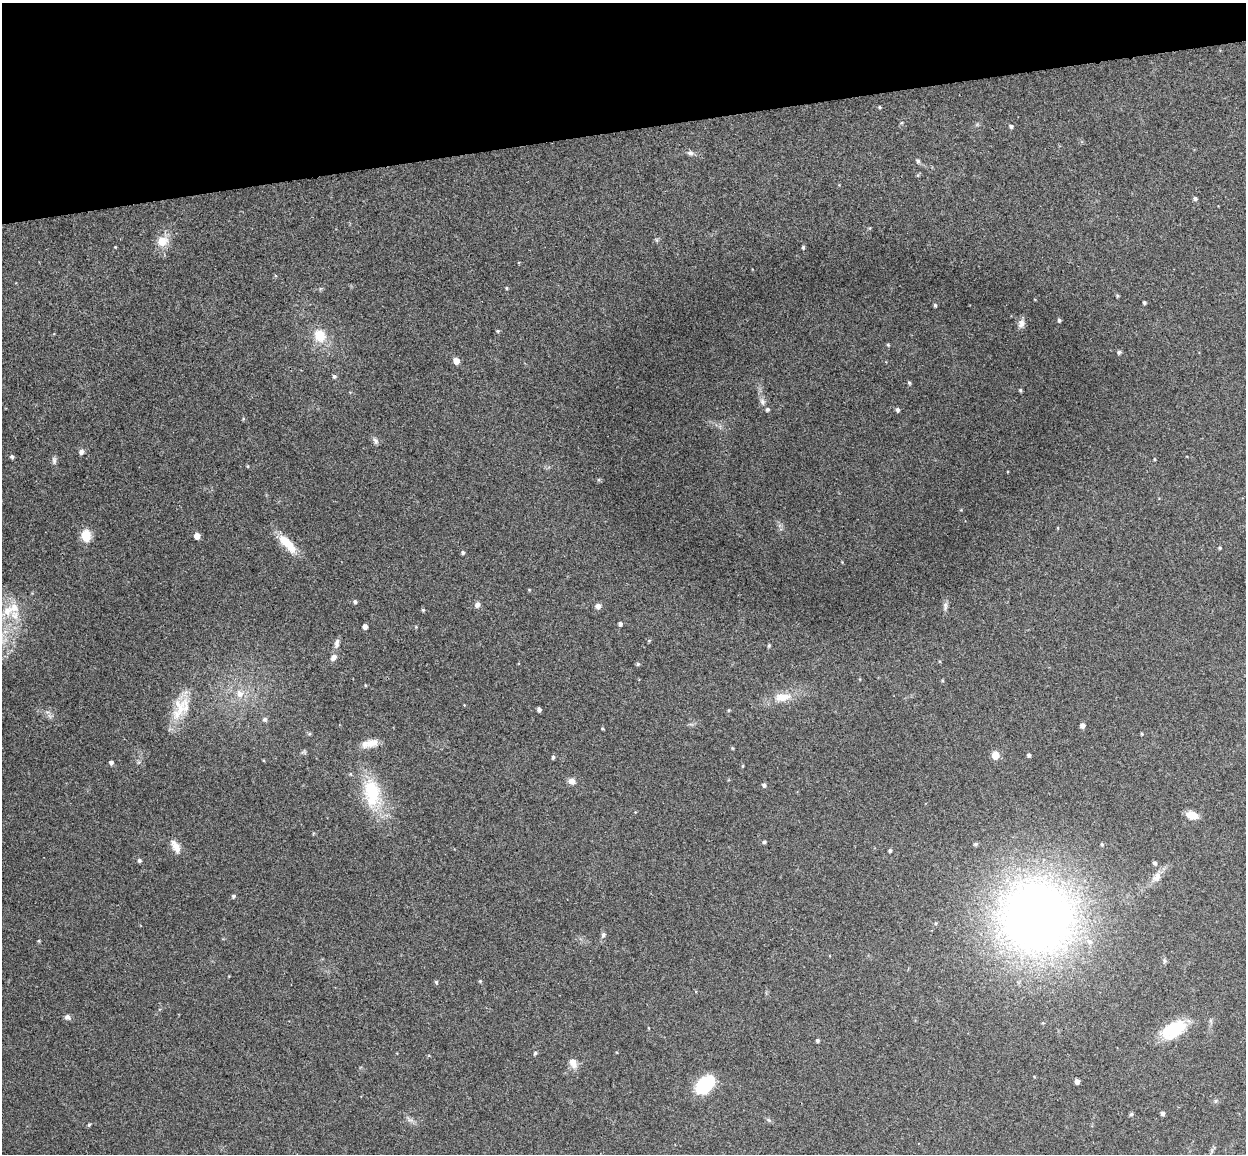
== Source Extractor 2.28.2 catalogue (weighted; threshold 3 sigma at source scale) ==
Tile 3 of 4 x 4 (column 3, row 1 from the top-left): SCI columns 2543-3786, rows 3607-4758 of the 5086 x 5028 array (HDU 1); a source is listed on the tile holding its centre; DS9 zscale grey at full resolution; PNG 1248 x 1156 px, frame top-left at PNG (2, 3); no overlay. Shown black and unused: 11% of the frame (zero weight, under 3 of 4 exposures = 5% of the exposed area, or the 3 px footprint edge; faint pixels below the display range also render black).
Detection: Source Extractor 2.28.2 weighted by HDU 2 'WHT'; one run over the whole footprint, this tile lists its part. Background 0.0743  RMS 0.0078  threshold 0.035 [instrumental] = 3 sigma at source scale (4.5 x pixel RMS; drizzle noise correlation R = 1.50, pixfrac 1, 0.05/0.05 arcsec/px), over >= 5 px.
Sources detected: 110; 1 inside a brighter object's white glare — not listed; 8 inside a brighter listed object's ellipse — not listed separately; the other 101 listed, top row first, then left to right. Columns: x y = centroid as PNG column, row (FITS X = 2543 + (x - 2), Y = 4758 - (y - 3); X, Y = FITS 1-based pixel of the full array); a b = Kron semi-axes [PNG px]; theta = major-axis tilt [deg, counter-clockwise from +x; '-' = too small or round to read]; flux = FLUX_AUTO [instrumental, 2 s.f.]
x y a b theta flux
880 107 4 3 - 1
1011 126 5 5 - 1.6
690 153 9 6 -6 2.3
918 161 7 5 -70 1.8
1195 198 5 4 - 1.9
657 240 6 4 -71 1
162 241 14 12 28 11
115 247 3 3 - 0.58
803 247 4 3 - 1.3
507 288 4 3 - 0.97
1117 296 5 4 - 0.91
1144 303 3 3 - 1.3
935 305 4 4 - 1.3
1059 320 4 4 - 1.5
1021 323 13 8 71 4.2
498 331 5 4 - 0.94
320 335 17 14 -64 16
888 345 5 4 - 0.93
1119 352 5 5 - 1.6
456 361 5 5 - 7.3
334 376 5 5 - 1.6
909 383 5 4 - 1.2
1020 390 5 4 - 0.95
762 402 10 7 -66 3.4
897 410 5 4 - 2.1
243 419 5 4 - 0.83
376 441 9 6 -68 2.3
81 452 5 5 - 3.4
12 457 4 4 - 1.9
1154 459 4 3 - 0.71
54 460 11 6 -86 2.4
1058 528 4 2 - 0.52
86 536 9 7 -90 19
197 536 5 5 - 6.2
285 542 24 12 -44 14
1220 548 4 4 - 0.98
463 552 4 4 - 1.5
529 590 4 3 - 0.62
355 602 5 4 - 1.9
477 605 6 5 - 3.4
598 606 6 5 - 4.4
945 606 13 6 83 2.8
423 610 4 4 - 0.93
7 611 18 14 54 17
620 624 4 4 - 1.8
365 626 4 4 - 3.9
416 627 4 3 - 0.67
649 641 5 4 - 0.77
337 643 13 6 79 3.2
769 645 5 4 - 1.2
333 658 9 7 47 3.3
638 664 4 4 - 1.3
365 685 4 3 - 0.66
240 693 10 9 - 5.8
783 697 23 11 7 13
180 708 40 16 67 23
539 709 4 4 - 2.1
729 710 4 4 - 0.75
265 719 7 6 - 1.8
1082 726 5 4 - 3.5
602 728 4 4 - 0.76
1142 734 4 4 - 0.73
371 743 18 11 13 7.7
732 748 5 3 - 0.73
304 752 7 4 -34 1.2
995 755 5 5 - 17
1029 755 4 4 - 1.5
553 757 5 4 - 1.5
111 763 5 5 - 1.8
743 766 5 3 - 0.69
572 781 9 7 -15 3.9
764 785 5 5 - 1.7
372 790 34 27 -68 40
1192 815 11 7 -17 10
764 842 5 4 - 1.2
976 844 5 4 - 1.4
1102 844 5 4 - 0.89
176 846 18 9 -60 7.1
890 850 4 4 - 1.4
139 860 5 5 - 1.6
1155 863 5 5 - 1.6
1157 877 17 11 57 7.4
233 896 5 4 - 1.6
1037 917 88 84 -35 550
603 935 7 5 73 2.1
39 941 5 3 - 0.8
1164 961 8 5 -72 1.5
480 981 4 4 - 0.95
436 982 4 4 - 1.1
67 1017 8 7 - 2.6
648 1028 4 3 - 0.57
1173 1030 29 15 30 32
817 1041 4 4 - 1.6
535 1053 6 4 72 1.2
573 1063 14 9 -67 6.1
1077 1081 4 4 - 3.1
705 1084 14 9 43 63
1162 1113 4 4 - 2.6
1131 1114 6 5 - 1.1
409 1119 11 4 -36 2.4
89 1125 5 4 - 1